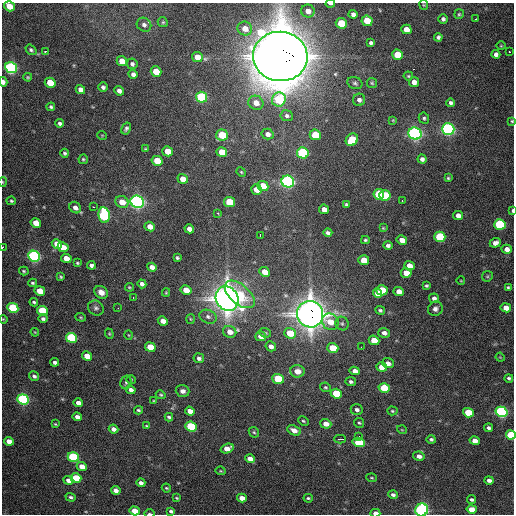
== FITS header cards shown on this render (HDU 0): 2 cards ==
NAXIS1  =                  512 / Axis length
NAXIS2  =                  512 / Axis length

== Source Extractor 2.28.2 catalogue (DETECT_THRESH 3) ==
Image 512 x 512 px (HDU 0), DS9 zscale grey, 1 PNG px = 1 image px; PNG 516 x 516 px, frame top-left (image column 1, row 512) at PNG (2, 3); each listed source drawn as its Kron ellipse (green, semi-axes under 4 px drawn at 4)
Background 1910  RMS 46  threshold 139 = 3 sigma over >= 5 px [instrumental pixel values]
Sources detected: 239; all 239 listed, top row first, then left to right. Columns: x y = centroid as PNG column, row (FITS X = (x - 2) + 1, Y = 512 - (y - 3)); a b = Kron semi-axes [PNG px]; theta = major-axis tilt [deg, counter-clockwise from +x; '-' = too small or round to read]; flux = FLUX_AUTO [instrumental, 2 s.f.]
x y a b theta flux
330 4 5 2 - 1.0e+04
424 5 5 4 - 3.4e+03
9 6 5 4 - 5.4e+04
308 11 7 6 - 1.9e+04
353 14 4 4 - 1.0e+04
459 14 5 5 - 4.4e+03
443 19 5 5 - 7.8e+03
476 19 3 2 - 7.0e+03
367 21 5 5 - 8.6e+04
163 22 5 4 - 4.1e+03
341 23 5 5 - 1.3e+05
144 25 7 6 - 1.0e+04
245 29 7 7 - 3.3e+04
406 29 5 4 - 3.1e+04
438 37 4 4 - 6.7e+03
371 43 4 4 - 6.8e+03
501 46 5 3 - 2.7e+03
31 50 6 4 -38 6.5e+03
45 51 3 2 - 5.9e+03
509 51 2 2 - 3.4e+03
496 54 4 4 - 1.2e+04
397 55 5 5 - 8.4e+04
280 56 27 24 -7 1.6e+07
197 57 5 5 - 3.2e+04
122 61 5 5 - 4.9e+04
132 64 5 5 - 8.6e+03
11 68 6 5 - 8.2e+05
156 71 5 5 - 6.6e+04
133 74 5 4 - 1.3e+04
408 76 5 4 - 3.5e+03
28 77 4 3 - 3.7e+03
3 82 4 3 - 1.6e+04
414 82 5 5 - 1.9e+04
50 83 5 5 - 9.0e+04
355 83 7 6 - 7.0e+03
372 83 5 5 - 4.3e+03
103 87 5 4 - 8.9e+03
80 89 5 4 - 1.7e+04
119 91 5 4 - 1.3e+04
202 97 6 5 - 3.4e+05
279 100 7 7 - 1.9e+05
359 100 6 6 - 1.2e+04
256 103 8 7 - 2.5e+04
451 103 4 4 - 7.4e+03
51 107 4 3 - 5.3e+03
287 116 6 5 - 8.3e+03
424 118 6 5 - 5.4e+03
393 120 4 4 - 3.0e+03
512 121 3 3 - 3.7e+03
60 123 4 4 - 8.5e+03
126 128 6 4 60 7.3e+03
448 129 6 5 - 1.1e+06
268 134 6 5 - 1.4e+04
415 134 6 6 - 1.3e+06
102 135 5 3 - 2.7e+03
222 135 6 5 - 1.2e+05
315 135 5 5 - 1.1e+05
352 140 6 5 - 1.4e+05
145 149 3 2 - 2.7e+03
167 151 5 5 - 5.5e+04
222 152 5 5 - 6.0e+04
65 153 4 4 - 5.8e+03
303 153 6 5 - 4.4e+05
83 159 5 4 - 4.4e+03
422 159 4 4 - 1.0e+04
157 161 5 5 - 8.9e+04
241 172 5 4 - 3.5e+03
448 178 3 3 - 3.4e+03
183 179 5 4 - 4.4e+04
3 182 5 3 - 2.9e+03
288 182 6 6 - 1.2e+06
263 186 5 5 - 8.0e+04
256 190 5 5 - 3.3e+04
379 194 5 5 - 1.9e+05
385 196 6 5 - 2.2e+05
11 201 4 4 - 4.8e+03
402 201 3 2 - 3.1e+03
122 202 6 5 - 4.1e+04
137 202 7 6 - 1.4e+06
230 202 5 5 - 1.3e+05
346 205 3 3 - 4.9e+03
94 207 3 2 - 3.7e+03
75 208 6 5 - 1.5e+04
324 209 5 4 - 2.1e+04
512 211 4 2 - 5.4e+03
218 213 3 2 - 9.8e+03
104 215 7 5 -81 5.9e+05
458 215 5 4 - 1.7e+04
36 223 5 4 - 5.2e+04
500 224 6 5 - 3.7e+05
150 227 5 4 - 2.8e+04
383 228 3 3 - 3.0e+03
189 229 5 4 - 1.8e+04
328 233 4 3 - 7.3e+03
260 235 3 2 - 2.0e+04
440 237 6 5 - 2.4e+05
365 240 4 3 - 4.4e+03
402 240 5 4 - 2.5e+04
495 243 6 4 22 1.7e+04
57 244 5 4 - 4.6e+04
388 245 5 4 - 8.2e+03
3 247 3 2 - 3.8e+03
63 247 5 4 - 4.7e+04
507 249 5 4 - 1.9e+04
34 256 6 5 - 8.9e+05
66 258 5 4 - 4.2e+04
177 258 3 3 - 5.0e+03
364 260 5 5 - 7.5e+04
77 263 4 3 - 3.9e+03
91 265 4 3 - 9.0e+03
409 266 5 4 - 2.9e+04
152 267 5 4 - 1.6e+04
24 271 5 3 - 4.2e+03
265 272 5 4 - 4.5e+04
406 273 5 5 - 4.6e+04
487 276 6 5 - 4.5e+03
61 277 4 3 - 4.2e+03
461 281 4 2 - 2.3e+03
33 283 4 3 - 4.9e+03
142 284 4 4 - 1.2e+04
426 286 4 3 - 4.5e+03
129 287 4 3 - 3.5e+03
508 287 4 3 - 4.4e+03
186 290 5 4 - 4.7e+04
382 290 6 5 - 1.2e+05
40 291 5 4 - 7.4e+04
399 291 5 4 - 2.4e+04
101 292 7 6 - 2.3e+04
166 293 4 4 - 3.3e+03
378 293 5 4 - 4.8e+04
240 294 18 9 -40 1.0e+05
133 297 3 2 - 3.5e+03
227 298 13 11 -60 3.4e+06
434 298 5 4 - 1.1e+04
34 302 4 3 - 4.7e+03
13 308 5 4 - 3.3e+05
96 308 8 7 - 9.4e+03
118 308 2 2 - 1.7e+03
506 308 5 4 - 3.4e+04
435 309 7 7 - 1.3e+04
380 310 5 3 - 5.2e+03
42 311 5 4 - 1.8e+05
310 314 13 13 - 3.6e+06
81 317 5 4 - 3.6e+03
208 317 9 6 -22 1.2e+04
3 319 4 3 - 2.8e+03
43 319 5 4 - 7.2e+03
190 319 5 3 - 2.9e+03
163 321 5 4 - 2.3e+04
330 322 9 7 -45 5.3e+04
342 323 7 6 - 7.9e+03
35 332 4 3 - 2.7e+03
230 332 7 5 -23 2.8e+04
265 333 6 4 -20 4.8e+03
290 333 6 5 - 8.9e+04
384 333 6 5 - 1.3e+04
109 334 5 4 - 3.3e+03
129 335 5 3 - 2.5e+03
261 336 5 4 - 2.5e+04
71 338 6 5 - 3.7e+05
374 340 5 4 - 5.2e+04
271 346 5 4 - 1.5e+04
150 347 5 4 - 7.3e+04
361 347 2 2 - 2.3e+03
333 348 5 4 - 9.4e+04
87 356 5 4 - 4.7e+04
500 357 4 3 - 2.5e+03
199 358 5 5 - 9.3e+03
55 362 4 4 - 9.6e+03
388 363 6 5 - 2.0e+04
382 367 5 4 - 5.5e+04
297 371 7 6 - 3.0e+04
355 371 5 4 - 2.0e+04
34 376 5 4 - 8.5e+03
509 378 4 3 - 6.0e+03
278 379 5 5 - 2.1e+05
131 380 5 4 - 3.4e+03
126 382 7 5 75 5.5e+03
351 382 5 4 - 7.2e+03
325 387 5 4 - 4.8e+03
384 388 5 4 - 1.4e+05
131 390 5 4 - 1.2e+04
182 391 7 5 -17 1.3e+04
336 394 5 4 - 1.8e+05
161 395 5 4 - 4.0e+03
23 399 6 5 - 7.1e+05
154 401 4 3 - 2.8e+03
78 403 5 4 - 1.9e+04
138 410 4 3 - 5.1e+03
357 410 6 5 - 9.4e+03
190 411 5 4 - 2.4e+04
392 411 5 4 - 4.3e+03
501 412 6 5 - 8.5e+05
468 413 5 4 - 1.4e+05
77 417 5 4 - 1.5e+04
169 417 4 3 - 5.5e+03
303 421 5 3 - 4.0e+03
359 423 5 4 - 4.4e+03
55 424 4 3 - 3.1e+03
326 424 5 4 - 2.6e+04
146 426 3 2 - 2.8e+03
191 426 5 4 - 3.2e+05
489 428 4 3 - 8.7e+03
113 429 5 4 - 1.5e+04
294 430 7 4 -26 2.4e+04
402 430 5 3 - 2.5e+03
254 432 6 4 -44 4.7e+03
511 435 5 4 - 2.1e+05
359 436 3 2 - 3.5e+03
340 439 6 2 1 1.1e+04
431 439 4 4 - 6.8e+03
9 441 5 4 - 3.2e+04
475 441 5 4 - 2.5e+04
358 442 6 4 -15 1.8e+05
227 448 7 4 18 4.0e+04
419 456 6 4 -13 1.8e+04
73 457 5 4 - 3.6e+05
250 459 5 4 - 2.3e+04
82 466 5 4 - 3.1e+04
221 471 5 3 - 3.3e+03
76 478 5 4 - 1.3e+05
372 478 5 3 - 3.0e+03
69 480 5 4 - 2.3e+04
489 480 4 3 - 1.3e+04
141 483 4 4 - 1.2e+04
166 488 5 3 - 3.5e+03
116 490 5 4 - 1.5e+04
393 495 4 3 - 8.2e+03
71 497 5 4 - 6.3e+03
177 498 4 2 - 3.1e+03
242 498 5 4 - 3.3e+04
308 498 5 3 - 4.3e+03
471 500 4 3 - 7.0e+03
472 509 5 4 - 5.4e+04
422 510 6 6 - 9.3e+05
134 511 5 4 - 5.3e+04
171 511 4 3 - 7.1e+03
375 513 5 3 - 2.0e+04
149 514 5 2 - 8.4e+03
At the frame edge (FLAGS 8, measured only in part): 13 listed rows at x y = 330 4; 9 6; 3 82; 512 121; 3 182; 512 211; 3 247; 3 319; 511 435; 422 510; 134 511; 375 513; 149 514